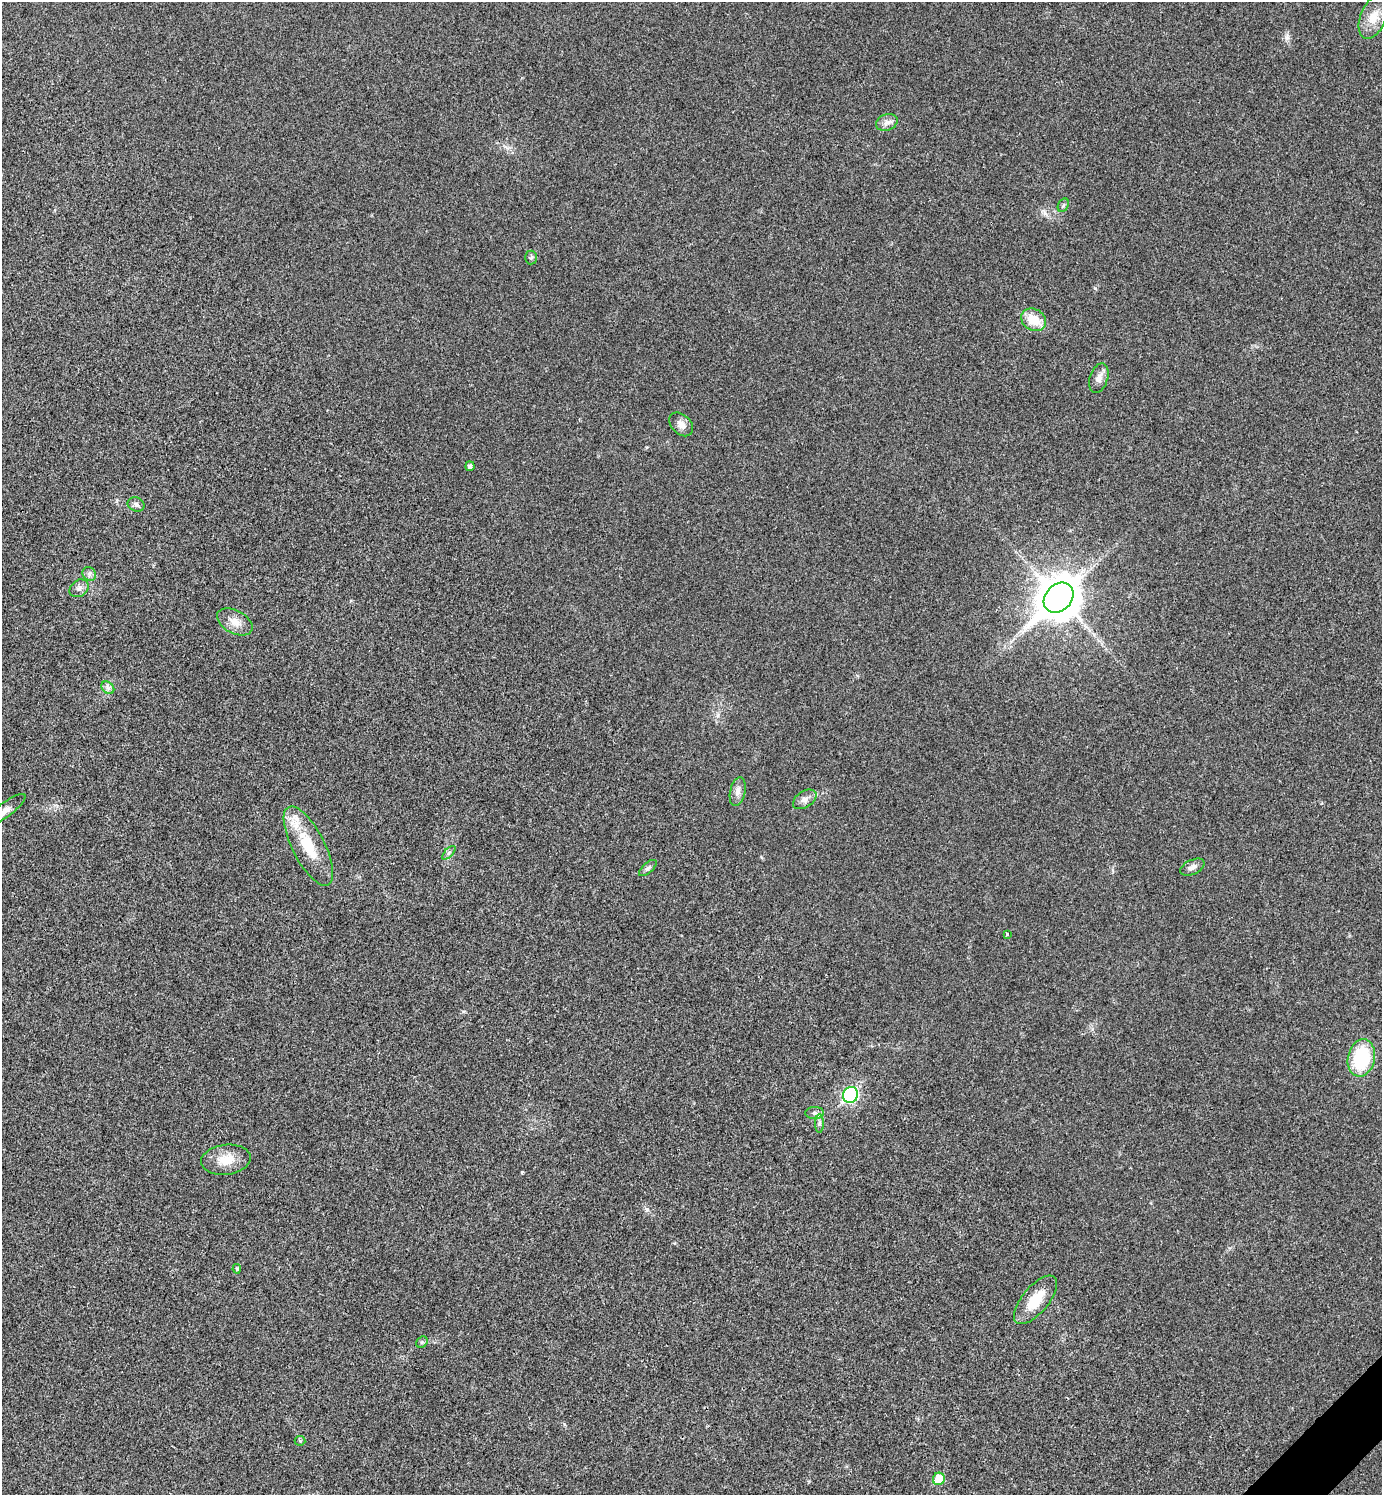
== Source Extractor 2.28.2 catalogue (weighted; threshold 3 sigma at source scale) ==
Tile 6 of 4 x 4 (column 2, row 2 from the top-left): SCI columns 1682-3061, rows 2990-4482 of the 5980 x 5981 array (HDU 1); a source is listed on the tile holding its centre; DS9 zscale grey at full resolution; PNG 1384 x 1497 px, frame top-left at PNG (2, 2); each listed source drawn as its Kron ellipse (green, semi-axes under 4 px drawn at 4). Shown black and unused: <1% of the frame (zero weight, under 3 of 4 exposures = <1% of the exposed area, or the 3 px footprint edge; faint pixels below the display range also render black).
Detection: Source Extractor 2.28.2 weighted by HDU 2 'WHT'; one run over the whole footprint, this tile lists its part. Background 0.0281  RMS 0.0053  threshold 0.0241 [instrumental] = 3 sigma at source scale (4.5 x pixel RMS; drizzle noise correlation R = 1.50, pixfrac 1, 0.05/0.05 arcsec/px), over >= 5 px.
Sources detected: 33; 1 inside a brighter listed object's ellipse — not listed separately; the other 32 listed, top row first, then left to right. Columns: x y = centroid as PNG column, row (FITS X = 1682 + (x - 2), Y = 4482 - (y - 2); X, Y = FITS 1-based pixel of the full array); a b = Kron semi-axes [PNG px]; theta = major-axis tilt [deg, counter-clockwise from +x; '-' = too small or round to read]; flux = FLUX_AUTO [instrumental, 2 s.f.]
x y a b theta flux
1373 17 23 13 68 8.2
887 122 11 8 21 2.7
1063 205 7 5 59 0.96
531 258 7 6 - 1.1
1034 320 13 10 -31 9.9
1099 378 15 9 72 3.7
681 424 14 9 -45 3.4
470 466 5 4 - 1.6
136 504 9 7 -23 1.8
89 574 7 6 - 1.6
79 588 10 8 36 2.5
1059 598 16 13 46 1500
235 622 19 11 -28 5.7
108 688 7 5 -44 1.6
738 792 14 7 78 2.8
805 799 13 8 33 3
5 810 25 7 37 4
308 846 44 16 -63 20
449 853 8 3 45 1
1192 867 13 7 25 2.5
648 868 11 5 41 1.5
1007 934 3 3 - 0.69
1361 1058 19 13 78 34
851 1095 8 7 - 89
815 1113 9 6 -1 1.7
819 1123 9 4 90 1.4
226 1160 25 15 7 10
237 1269 5 3 - 0.79
1035 1300 29 13 50 13
422 1342 6 5 - 0.86
300 1441 5 5 - 0.68
939 1479 6 6 - 12
Isophote crosses this tile's border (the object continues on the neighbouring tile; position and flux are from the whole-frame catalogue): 1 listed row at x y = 5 810
Unlisted compact peaks at least as high as the median listed source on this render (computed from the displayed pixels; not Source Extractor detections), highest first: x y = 647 1209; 1095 288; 1287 38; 1045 213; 522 1172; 564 1424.